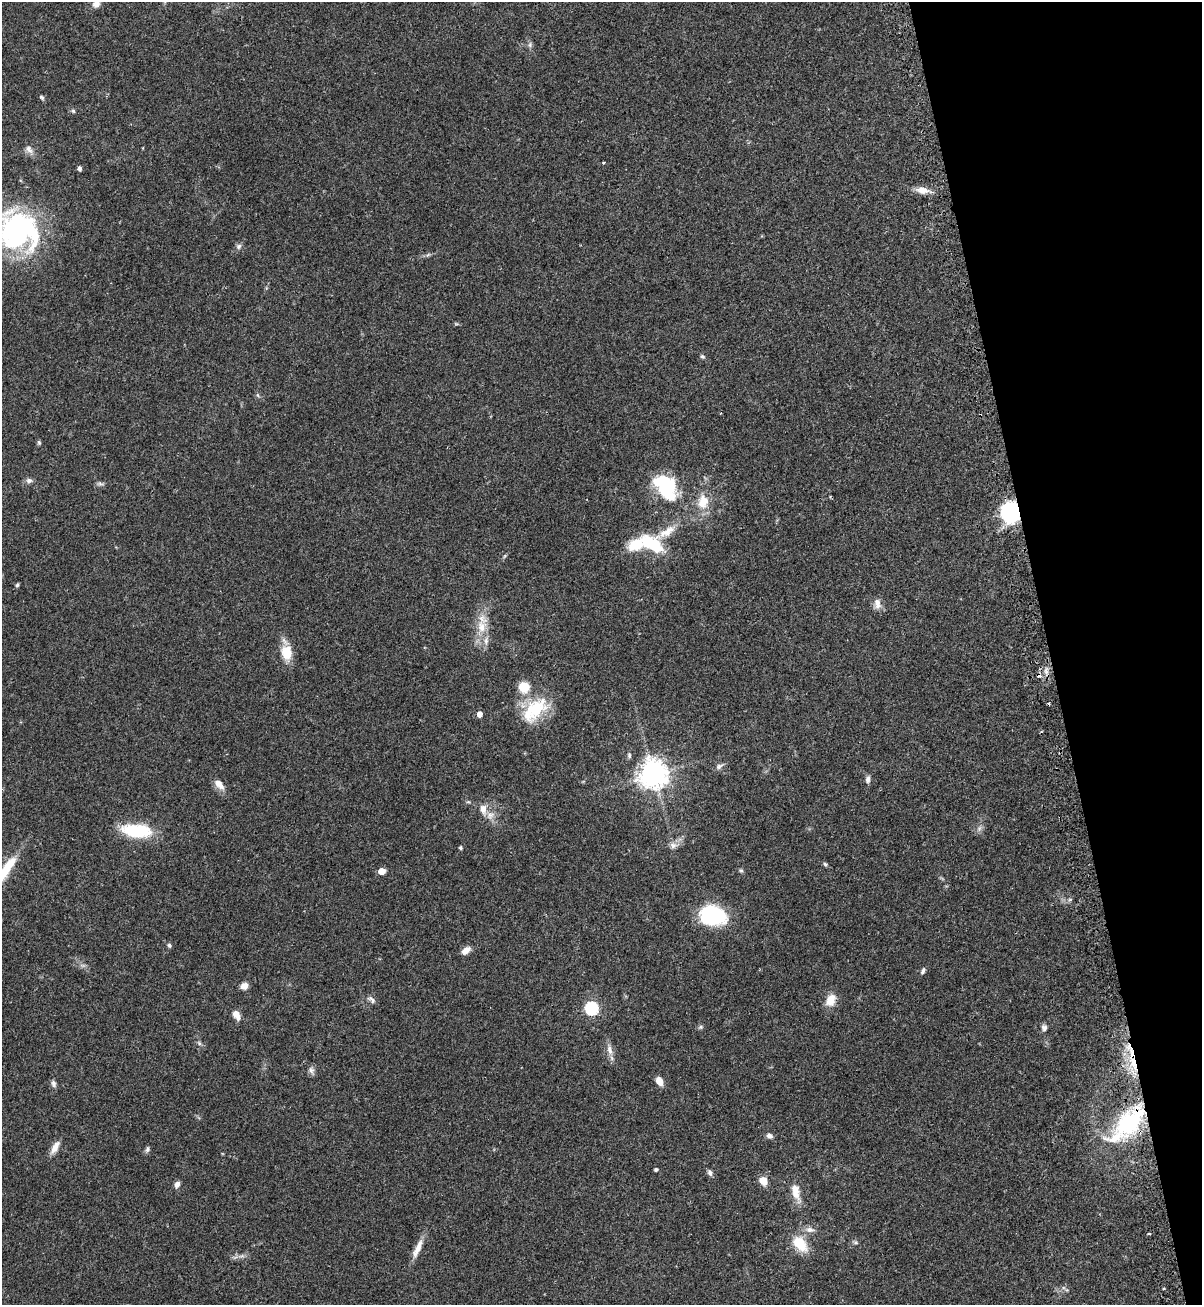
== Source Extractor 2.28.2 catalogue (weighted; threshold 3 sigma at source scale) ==
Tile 12 of 4 x 4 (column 4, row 3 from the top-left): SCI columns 3775-4974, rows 1324-2626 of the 5325 x 5272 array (HDU 1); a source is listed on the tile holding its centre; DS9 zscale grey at full resolution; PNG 1204 x 1307 px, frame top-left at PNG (2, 2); no overlay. Shown black and unused: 13% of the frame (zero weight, under 2 of 3 exposures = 2% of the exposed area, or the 3 px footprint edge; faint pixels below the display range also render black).
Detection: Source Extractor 2.28.2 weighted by HDU 2 'WHT'; one run over the whole footprint, this tile lists its part. Background 0.0391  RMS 0.0043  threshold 0.0196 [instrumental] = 3 sigma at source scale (4.5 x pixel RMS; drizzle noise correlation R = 1.50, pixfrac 1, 0.05/0.05 arcsec/px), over >= 5 px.
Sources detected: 83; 2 too faint to see at this stretch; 1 inside a brighter object's white glare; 2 cosmic-ray / hot-pixel residue — not listed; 4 inside a brighter listed object's ellipse — not listed separately; the other 74 listed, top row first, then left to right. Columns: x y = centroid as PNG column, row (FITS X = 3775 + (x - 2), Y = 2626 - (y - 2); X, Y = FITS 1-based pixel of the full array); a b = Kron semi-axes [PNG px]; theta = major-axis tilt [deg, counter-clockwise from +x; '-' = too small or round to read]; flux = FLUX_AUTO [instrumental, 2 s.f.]
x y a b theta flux
96 4 9 7 22 2.3
530 45 8 6 71 1
42 97 7 4 -45 0.77
73 111 6 4 -68 0.69
29 149 13 8 -52 2.3
604 162 3 3 - 0.57
79 168 5 4 - 1.4
922 190 17 9 -9 4.3
18 230 49 43 -33 85
239 246 8 7 - 1.3
428 255 8 4 36 0.74
702 356 7 5 -29 0.73
258 395 6 4 -88 0.66
39 443 7 5 -74 0.73
29 480 9 7 -10 1.5
100 484 11 4 -6 1.1
665 489 40 23 -44 26
703 502 20 15 88 8.7
1011 512 12 10 -84 71
667 532 38 11 31 9.7
651 543 35 16 -30 18
17 585 5 4 - 0.72
877 604 15 9 -87 3
482 627 22 13 87 8.8
287 652 21 14 -85 8.4
524 687 13 12 - 8.1
535 709 32 22 39 22
480 714 5 4 - 3.7
629 755 8 5 -90 0.94
719 766 12 6 34 1.5
653 774 9 9 - 520
868 779 9 6 80 1.6
219 784 16 8 -49 3.9
483 809 14 9 -80 3.7
137 831 36 16 -6 21
673 845 10 9 - 2.3
460 848 4 4 - 0.82
825 864 6 5 - 0.74
381 871 5 4 - 6.5
741 871 7 5 -62 0.71
1070 899 6 4 2 0.66
713 915 28 20 -12 33
169 945 6 5 - 0.83
466 950 11 7 36 3.2
923 971 9 5 65 1.1
244 986 8 7 - 2.9
372 999 12 6 -41 1.5
831 1000 14 10 65 6.2
592 1008 6 6 - 64
236 1015 11 7 -59 3.7
701 1027 8 5 27 0.8
1044 1028 9 7 -88 1.6
199 1043 7 4 -46 0.85
609 1050 17 7 -77 3.1
1134 1064 40 12 -76 18
311 1070 12 7 -66 1.6
660 1081 10 7 -56 3.9
53 1084 10 6 -73 1.4
1129 1122 42 21 47 50
769 1136 7 6 - 1.8
55 1147 17 7 59 3.8
147 1149 8 6 71 1.1
656 1169 4 3 - 1
710 1172 9 6 -71 1.2
763 1181 8 7 - 5.9
177 1184 7 5 63 2.2
796 1191 23 10 -77 5.8
810 1230 15 7 -6 2.6
1149 1234 3 3 - 1.2
855 1242 7 5 -15 0.85
800 1244 23 14 -49 11
417 1249 28 7 65 4.9
242 1256 9 4 5 1.2
1164 1288 3 2 - 0.6
Overlapping masked pixels (flux is a lower limit): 3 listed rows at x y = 1011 512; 1134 1064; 1129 1122
Isophote crosses this tile's border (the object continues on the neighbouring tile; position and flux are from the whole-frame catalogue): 2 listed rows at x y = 96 4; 18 230